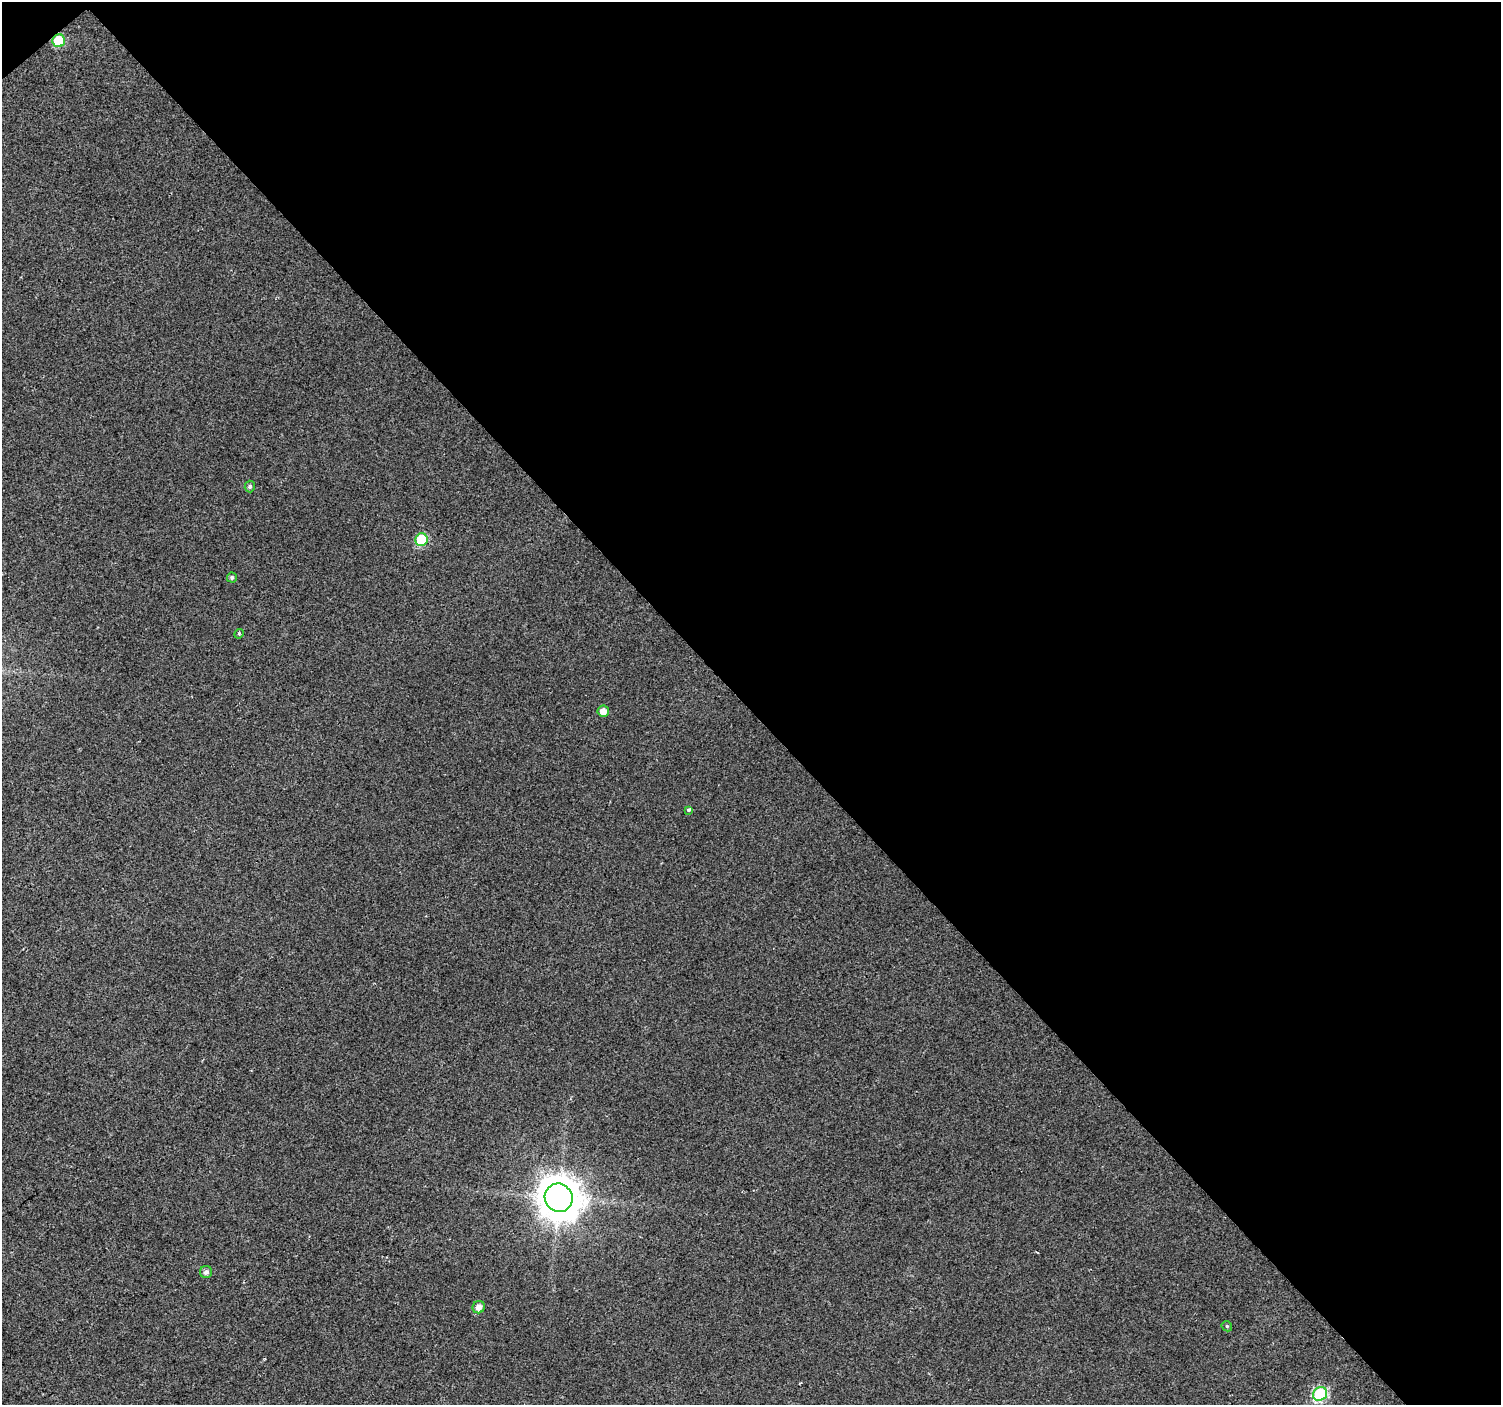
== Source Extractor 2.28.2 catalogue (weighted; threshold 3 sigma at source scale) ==
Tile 2 of 2 x 2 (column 2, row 1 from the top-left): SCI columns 1500-2998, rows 1501-2903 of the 2998 x 2984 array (HDU 1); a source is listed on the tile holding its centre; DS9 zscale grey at full resolution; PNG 1503 x 1407 px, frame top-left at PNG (2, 2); each listed source drawn as its Kron ellipse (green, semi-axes under 4 px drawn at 4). Shown black and unused: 51% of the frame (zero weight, under 2 of 3 exposures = <1% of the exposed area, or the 3 px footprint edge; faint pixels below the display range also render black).
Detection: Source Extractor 2.28.2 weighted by HDU 2 'WHT'; one run over the whole footprint, this tile lists its part. Background 0.0177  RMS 0.0077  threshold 0.0349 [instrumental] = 3 sigma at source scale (4.5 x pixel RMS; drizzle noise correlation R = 1.50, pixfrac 1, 0.0396/0.0396 arcsec/px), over >= 5 px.
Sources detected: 13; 1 cosmic-ray / hot-pixel residue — neither listed nor drawn; the other 12 listed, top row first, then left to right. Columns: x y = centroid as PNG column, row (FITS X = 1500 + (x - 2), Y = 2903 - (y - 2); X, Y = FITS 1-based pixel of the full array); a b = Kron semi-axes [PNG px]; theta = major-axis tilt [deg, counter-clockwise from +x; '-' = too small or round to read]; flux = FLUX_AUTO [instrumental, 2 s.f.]
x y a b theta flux
59 41 6 6 - 34
250 487 6 5 - 1.6
421 540 6 6 - 43
232 577 5 5 - 1.7
239 634 5 4 - 1
603 711 6 5 - 5.7
688 810 3 3 - 1.5
559 1198 14 13 - 1900
206 1272 6 6 - 2.6
479 1307 6 6 - 4.6
1227 1326 5 5 - 1.2
1320 1394 7 6 - 77
Overlapping masked pixels (flux is a lower limit): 1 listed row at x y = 59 41